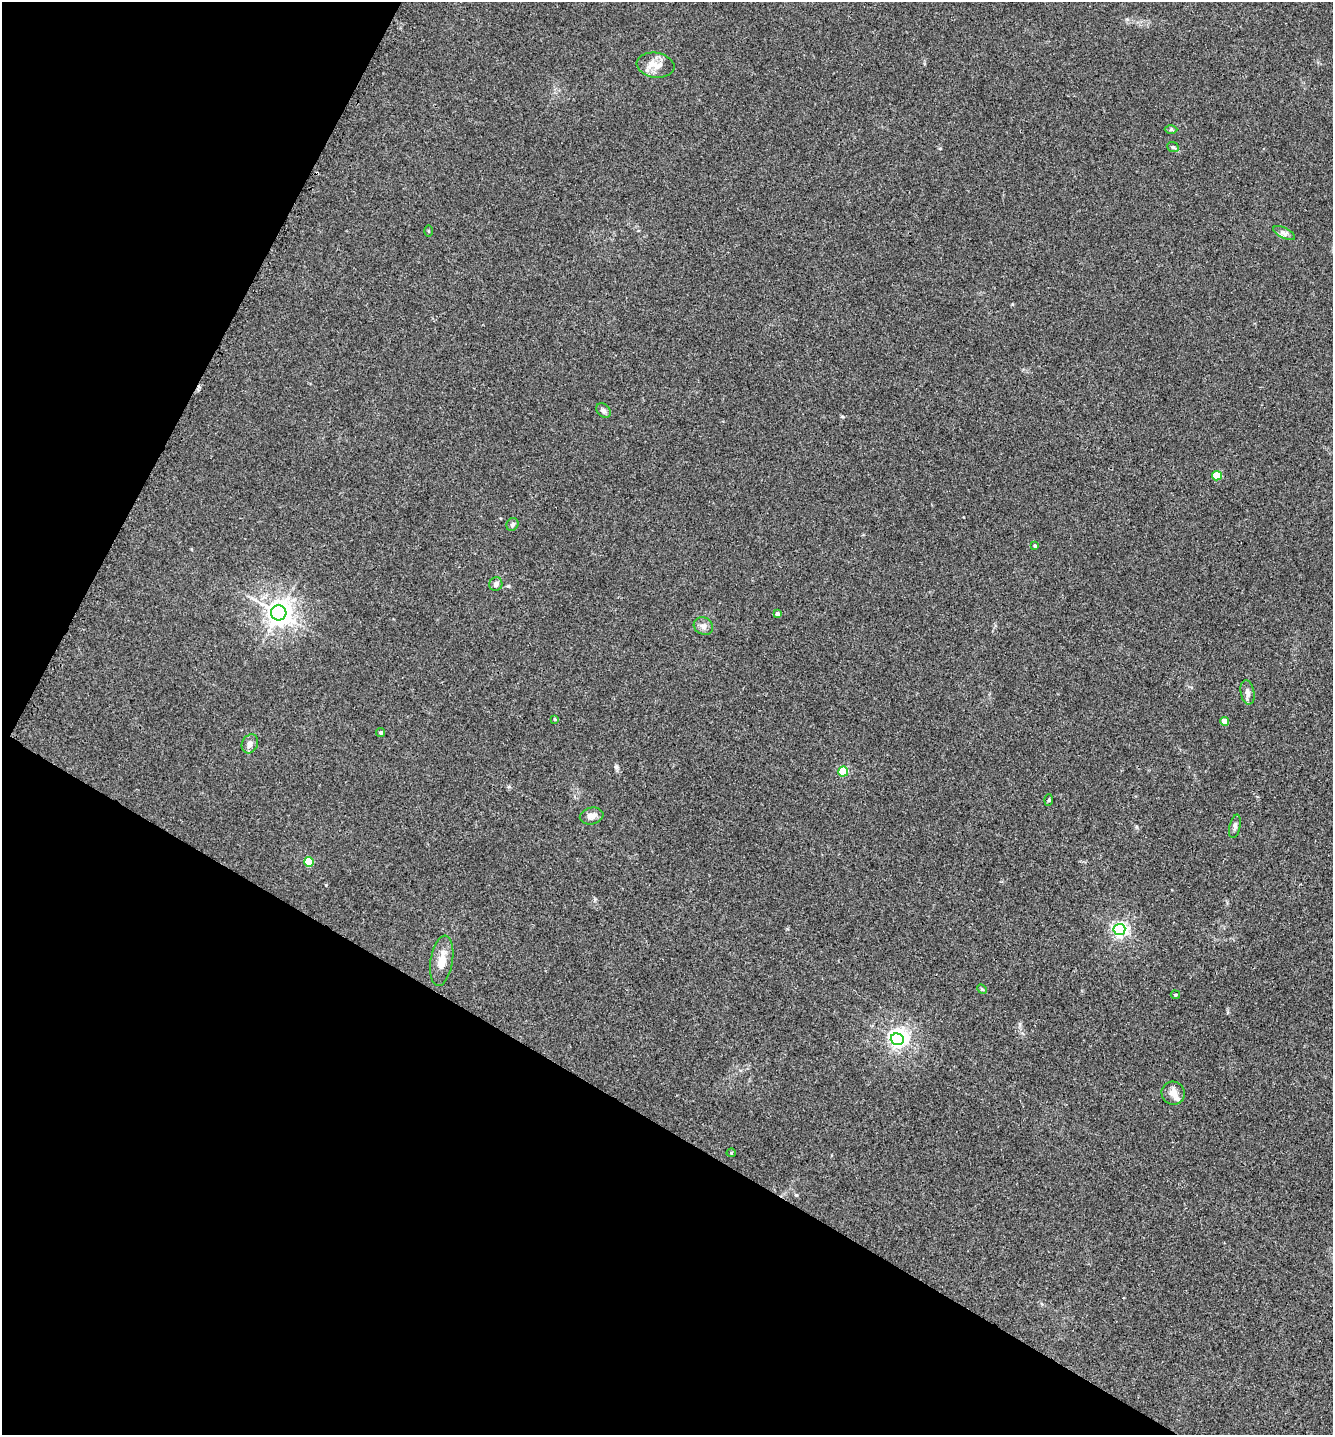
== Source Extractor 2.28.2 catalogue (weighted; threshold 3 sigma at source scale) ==
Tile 9 of 4 x 4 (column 1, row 3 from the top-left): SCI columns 161-1491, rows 1464-2896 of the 5791 x 5784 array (HDU 1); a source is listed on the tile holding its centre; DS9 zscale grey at full resolution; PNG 1335 x 1437 px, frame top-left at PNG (2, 2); each listed source drawn as its Kron ellipse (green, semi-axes under 4 px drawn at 4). Shown black and unused: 29% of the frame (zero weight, under 3 of 4 exposures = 2% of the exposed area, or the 3 px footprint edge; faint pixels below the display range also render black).
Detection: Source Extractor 2.28.2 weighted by HDU 2 'WHT'; one run over the whole footprint, this tile lists its part. Background 0.0172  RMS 0.0044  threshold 0.02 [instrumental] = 3 sigma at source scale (4.5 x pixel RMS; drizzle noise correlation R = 1.50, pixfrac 1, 0.05/0.05 arcsec/px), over >= 5 px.
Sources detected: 33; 1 inside a brighter object's white glare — neither listed nor drawn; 2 inside a brighter listed object's ellipse — not listed separately; the other 30 listed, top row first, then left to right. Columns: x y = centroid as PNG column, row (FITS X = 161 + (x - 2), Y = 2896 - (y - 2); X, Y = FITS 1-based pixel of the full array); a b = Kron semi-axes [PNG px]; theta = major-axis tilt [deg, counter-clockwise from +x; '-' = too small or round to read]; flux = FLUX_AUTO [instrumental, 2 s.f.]
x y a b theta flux
656 65 19 12 -8 5.1
1171 129 6 4 1 0.62
1173 147 6 4 -23 0.73
428 231 5 3 - 0.46
1284 233 12 5 -26 1.6
603 411 8 6 -44 1.3
1217 476 5 4 - 13
512 524 7 5 62 1.4
1035 546 4 3 - 0.89
496 584 7 6 - 1.7
279 613 8 7 - 440
777 614 4 4 - 1.3
703 626 10 8 -28 2.2
1247 692 12 7 -79 2.1
555 719 4 3 - 0.43
1225 721 4 4 - 5.6
381 733 5 4 - 0.81
250 744 10 7 63 2.2
843 772 5 5 - 22
1049 800 6 4 88 0.56
592 816 12 8 12 2.7
1235 826 12 5 78 1.4
309 862 5 5 - 18
1119 930 6 5 - 120
442 961 25 11 81 6.3
982 989 5 4 - 0.59
1175 995 5 4 - 0.56
897 1039 7 5 -17 150
1173 1093 12 11 - 3.3
731 1153 4 4 - 0.49
Unlisted compact peaks at least as high as the median listed source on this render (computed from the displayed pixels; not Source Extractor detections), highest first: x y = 616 767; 326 885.